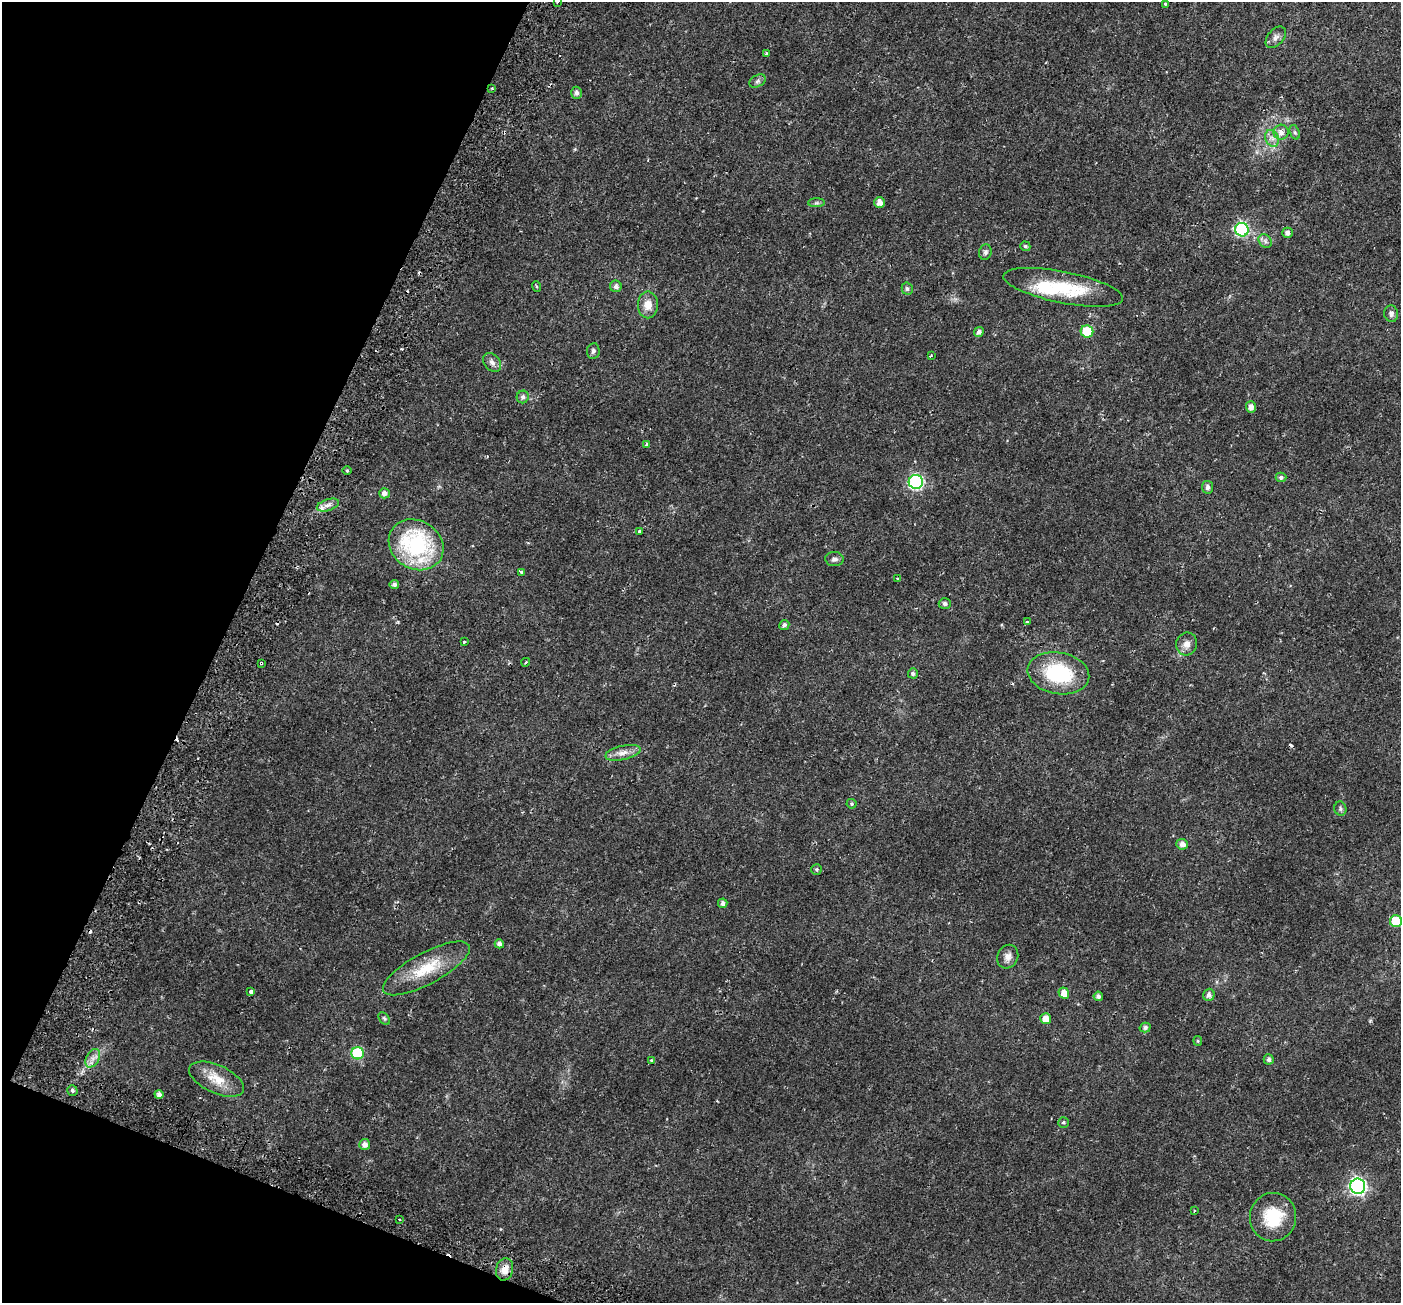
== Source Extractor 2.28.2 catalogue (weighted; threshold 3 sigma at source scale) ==
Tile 9 of 4 x 4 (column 1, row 3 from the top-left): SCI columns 70-1468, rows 1596-2896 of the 5743 x 5856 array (HDU 1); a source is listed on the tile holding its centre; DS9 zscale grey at full resolution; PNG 1403 x 1305 px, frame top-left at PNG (2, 2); each listed source drawn as its Kron ellipse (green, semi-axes under 4 px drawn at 4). Shown black and unused: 19% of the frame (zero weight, under 2 of 3 exposures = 5% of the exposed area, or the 3 px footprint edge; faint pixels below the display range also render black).
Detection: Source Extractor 2.28.2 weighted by HDU 2 'WHT'; one run over the whole footprint, this tile lists its part. Background 0.0187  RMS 0.003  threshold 0.0136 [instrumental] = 3 sigma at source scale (4.5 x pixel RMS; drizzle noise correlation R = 1.50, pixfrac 1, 0.0396/0.0396 arcsec/px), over >= 5 px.
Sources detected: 92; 1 inside a brighter object's white glare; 7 cosmic-ray / hot-pixel residue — neither listed nor drawn; the other 84 listed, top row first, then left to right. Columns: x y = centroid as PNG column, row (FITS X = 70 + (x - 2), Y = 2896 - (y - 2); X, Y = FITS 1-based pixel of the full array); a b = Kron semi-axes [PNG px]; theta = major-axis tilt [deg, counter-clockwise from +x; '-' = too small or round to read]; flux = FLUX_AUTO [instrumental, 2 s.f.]
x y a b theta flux
557 2 3 3 - 0.68
1165 4 3 3 - 1
1276 37 12 7 49 1.4
766 54 3 3 - 1
757 81 9 5 27 0.74
492 88 3 3 - 0.28
577 93 6 5 - 1
1281 132 8 7 - 1.5
1295 132 7 4 -70 0.56
1272 138 9 6 -68 1.4
880 202 5 5 - 2
817 203 8 4 0 0.57
1242 230 7 6 - 36
1287 233 5 5 - 1.1
1265 241 7 6 - 0.81
1025 246 5 4 - 0.55
985 252 8 6 75 0.72
536 286 5 3 - 0.38
616 286 6 5 - 0.9
1063 287 61 16 -11 17
907 289 6 5 - 0.61
648 305 13 10 -89 3
1391 314 8 7 - 1
1087 331 6 6 - 9.4
979 332 5 4 - 1
593 351 8 6 82 0.77
931 355 3 2 - 0.32
492 362 10 7 -50 1.3
523 397 6 6 - 0.99
1251 407 5 5 - 1.5
647 444 3 3 - 0.94
347 471 5 3 - 0.31
1281 477 5 4 - 0.83
916 482 7 7 - 49
1208 487 6 5 - 1
384 493 5 5 - 1.3
328 505 11 5 18 1.4
640 531 3 3 - 1.3
416 545 28 24 -32 32
834 559 9 7 -1 1.1
521 572 3 3 - 1.3
897 579 4 3 - 0.68
394 584 4 4 - 0.9
945 604 6 5 - 0.89
1027 622 3 2 - 0.28
784 625 5 5 - 0.93
464 641 3 3 - 1.2
1187 644 11 10 - 1.9
526 662 4 3 - 0.26
261 663 3 3 - 1.1
913 673 5 5 - 0.67
1058 673 31 20 -10 21
623 753 18 7 12 2.3
851 804 5 4 - 0.4
1340 809 7 6 - 0.61
1182 844 6 5 - 1.4
816 869 5 5 - 0.48
723 903 5 4 - 0.97
1396 921 6 6 - 9.3
499 944 4 4 - 1
1008 957 12 10 64 1.7
426 968 48 15 28 11
251 991 3 3 - 4.9
1064 993 5 5 - 2.2
1209 995 6 5 - 1.1
1098 996 4 4 - 0.89
384 1019 7 5 -49 0.48
1046 1019 5 5 - 2.3
1145 1027 5 5 - 0.81
1198 1041 5 4 - 0.34
358 1053 6 6 - 24
93 1058 10 6 60 1.7
1269 1059 5 5 - 0.82
651 1061 4 3 - 0.3
217 1079 29 14 -24 6
72 1090 5 5 - 0.64
159 1094 4 4 - 1
1063 1122 5 5 - 0.45
365 1144 5 5 - 1.5
1358 1186 7 7 - 82
1194 1211 3 2 - 0.24
1273 1217 24 23 - 11
400 1219 3 2 - 0.44
505 1269 11 8 75 2.8
Overlapping masked pixels (flux is a lower limit): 2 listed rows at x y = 261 663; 505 1269
Isophote crosses this tile's border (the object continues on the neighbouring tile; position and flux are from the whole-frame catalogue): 2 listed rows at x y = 557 2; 1396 921